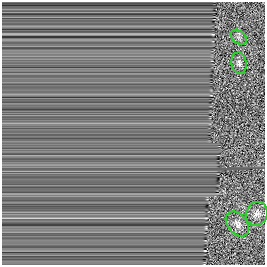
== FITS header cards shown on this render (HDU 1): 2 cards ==
NAXIS1  =                  263
NAXIS2  =                  263

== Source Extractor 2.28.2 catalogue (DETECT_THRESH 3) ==
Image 263 x 263 px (HDU 1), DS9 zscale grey, 1 PNG px = 1 image px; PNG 267 x 267 px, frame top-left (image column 1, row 263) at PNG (2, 2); each listed source drawn as its Kron ellipse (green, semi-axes under 4 px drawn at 4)
Background -0.0236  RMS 0.04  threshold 0.119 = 3 sigma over >= 5 px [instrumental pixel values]
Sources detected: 4; all 4 listed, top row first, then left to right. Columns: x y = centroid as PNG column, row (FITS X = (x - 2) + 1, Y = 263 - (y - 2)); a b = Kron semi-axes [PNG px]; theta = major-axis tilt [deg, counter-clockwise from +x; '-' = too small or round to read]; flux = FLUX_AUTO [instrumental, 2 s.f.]
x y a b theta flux
239 37 9 6 -40 7.2
239 63 11 7 -79 11
257 214 12 10 66 17
237 224 14 9 -51 16